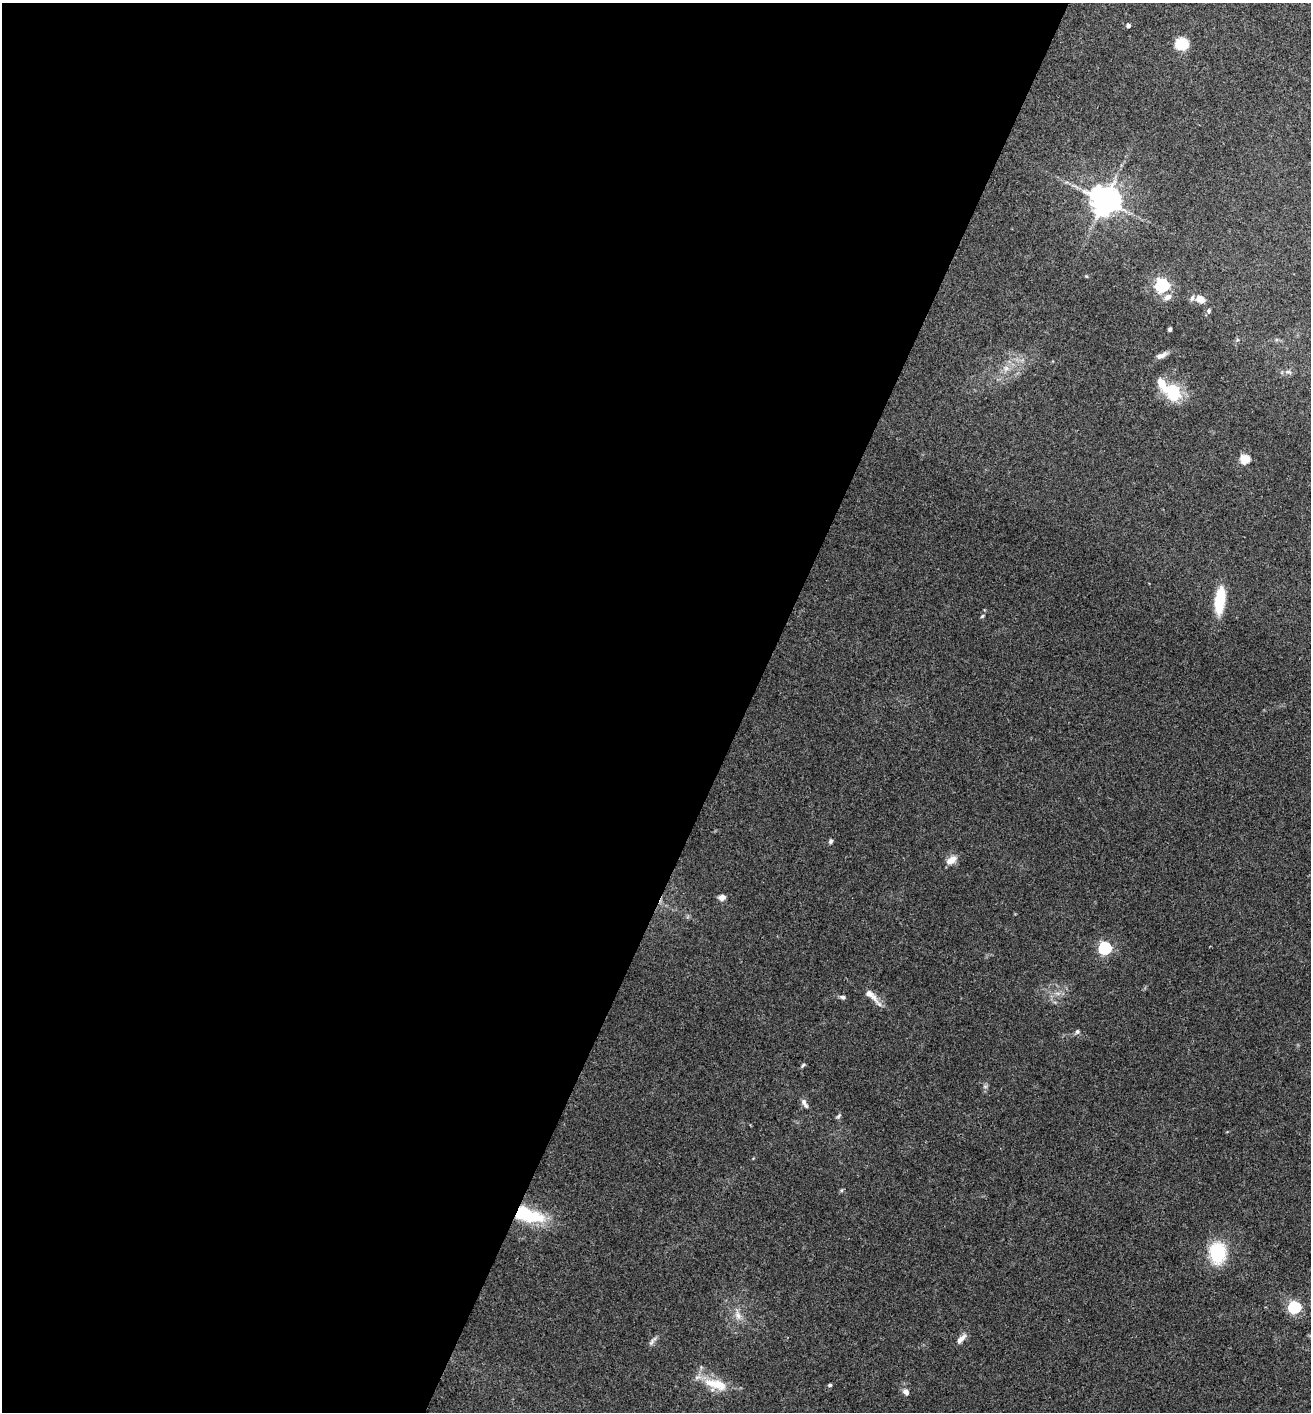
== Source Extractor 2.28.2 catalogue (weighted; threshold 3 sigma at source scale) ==
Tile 5 of 4 x 4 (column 1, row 2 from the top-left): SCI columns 148-1456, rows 2825-4234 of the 5660 x 5650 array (HDU 1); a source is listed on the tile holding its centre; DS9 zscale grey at full resolution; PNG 1313 x 1414 px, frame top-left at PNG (2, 3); no overlay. Shown black and unused: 57% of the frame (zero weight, under 3 of 4 exposures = <1% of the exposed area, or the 3 px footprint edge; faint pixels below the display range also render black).
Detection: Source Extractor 2.28.2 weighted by HDU 2 'WHT'; one run over the whole footprint, this tile lists its part. Background 0.0661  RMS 0.0053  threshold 0.0238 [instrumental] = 3 sigma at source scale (4.5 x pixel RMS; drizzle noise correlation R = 1.50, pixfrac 1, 0.05/0.05 arcsec/px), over >= 5 px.
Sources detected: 38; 2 inside a brighter listed object's ellipse — not listed separately; the other 36 listed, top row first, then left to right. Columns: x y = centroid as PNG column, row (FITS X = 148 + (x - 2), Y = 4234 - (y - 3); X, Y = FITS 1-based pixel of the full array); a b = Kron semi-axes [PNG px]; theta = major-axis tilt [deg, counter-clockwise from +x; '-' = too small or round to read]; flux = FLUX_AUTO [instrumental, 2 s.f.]
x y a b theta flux
1128 25 4 4 - 1.9
1182 44 15 13 2 10
1104 200 9 8 - 870
1086 276 5 4 - 0.52
1162 285 6 6 - 110
1168 297 9 7 29 3
1200 299 10 8 -24 4.5
1208 311 7 5 88 0.96
1170 329 4 3 - 1.3
1161 355 14 6 25 2.8
1006 368 9 8 - 3.1
1288 372 10 5 -13 1.7
1172 392 21 16 -44 22
1245 459 5 5 - 24
1220 600 27 9 84 22
982 616 5 4 - 0.7
831 841 6 5 - 1.1
951 860 15 9 35 4.3
722 897 9 7 1 2.3
1105 948 6 6 - 71
872 996 29 7 -45 5
843 997 7 5 -5 1.2
1077 1031 6 5 - 1.1
803 1065 7 4 54 0.77
985 1086 6 4 -18 0.84
804 1102 10 7 -78 2.2
838 1116 7 4 37 0.91
528 1215 37 15 -15 29
1218 1253 23 17 -87 25
1294 1307 6 6 - 72
738 1315 13 8 -69 3.8
961 1339 16 6 45 3.1
652 1341 16 4 50 1.7
716 1384 35 12 -16 13
830 1385 4 4 - 1
906 1392 9 7 -51 2.3
Overlapping masked pixels (flux is a lower limit): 1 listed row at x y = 528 1215